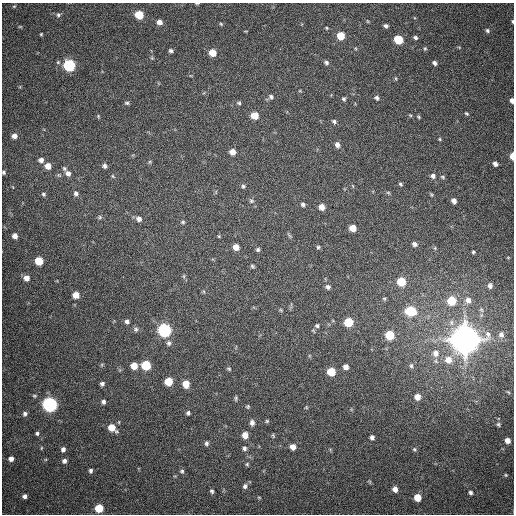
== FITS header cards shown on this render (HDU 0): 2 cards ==
NAXIS1  =                  512
NAXIS2  =                  512

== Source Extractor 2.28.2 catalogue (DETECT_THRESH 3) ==
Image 512 x 512 px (HDU 0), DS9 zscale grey, 1 PNG px = 1 image px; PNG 516 x 516 px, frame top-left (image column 1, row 512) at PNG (2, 3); no overlay
Background 393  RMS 10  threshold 30.2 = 3 sigma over >= 5 px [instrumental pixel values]
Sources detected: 145; all 145 listed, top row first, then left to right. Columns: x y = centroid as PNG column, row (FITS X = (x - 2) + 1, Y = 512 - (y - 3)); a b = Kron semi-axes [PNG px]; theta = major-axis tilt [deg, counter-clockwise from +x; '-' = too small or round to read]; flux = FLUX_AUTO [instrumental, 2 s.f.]
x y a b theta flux
197 3 6 2 0 6.9e+02
14 6 5 4 - 8.4e+02
58 15 7 6 - 1.6e+03
139 15 6 5 - 2.0e+04
367 21 6 3 -71 6.5e+02
512 21 3 2 - 7.6e+02
159 22 6 5 - 3.8e+03
221 24 5 4 - 7.3e+02
386 26 5 5 - 1.8e+03
20 27 6 4 0 7.1e+02
327 28 4 3 - 7.2e+02
487 30 5 4 - 1.3e+03
41 34 4 4 - 7.2e+02
341 36 6 5 - 1.5e+04
415 37 5 4 - 1.5e+03
398 39 6 5 - 2.6e+04
459 47 6 3 -19 5.6e+02
425 49 5 4 - 8.7e+02
171 51 4 3 - 1.4e+03
212 53 5 5 - 1.1e+04
152 58 5 4 - 6.7e+02
326 63 6 5 - 1.6e+03
434 63 5 4 - 1.9e+03
69 65 6 6 - 7.4e+04
271 97 6 6 - 1.6e+03
377 98 6 5 - 1.6e+03
344 99 5 5 - 1.1e+03
512 100 5 3 - 2.5e+03
127 103 6 4 -13 1.1e+03
239 103 6 5 - 1.1e+03
466 113 5 4 - 8.3e+02
254 115 6 5 - 1.1e+04
410 115 5 3 - 6.6e+02
98 116 5 4 - 7.5e+02
419 117 5 3 - 7.8e+02
334 122 6 5 - 1.5e+03
14 136 6 5 - 3.6e+03
440 139 5 3 - 6.7e+02
337 145 6 5 - 2.8e+03
232 152 6 5 - 5.1e+03
512 156 6 3 89 7.2e+03
41 160 6 6 - 2.9e+03
150 162 6 5 - 8.8e+02
495 164 5 4 - 2.4e+03
48 166 6 6 - 6.2e+03
105 166 6 6 - 1.9e+03
4 172 4 4 - 9.9e+02
68 173 9 7 -49 3.8e+03
113 176 6 4 -59 9.3e+02
433 176 6 6 - 2.1e+03
443 177 6 4 -28 9.3e+02
400 184 5 4 - 9.4e+02
243 186 5 5 - 1.2e+03
353 186 5 3 - 5.7e+02
76 193 8 6 -87 2.1e+03
388 193 6 4 -29 8.5e+02
43 194 6 5 - 1.3e+03
251 201 6 6 - 1.3e+03
454 201 5 4 - 3.1e+03
303 204 5 4 - 1.4e+03
322 207 5 5 - 5.5e+03
100 217 6 5 - 1.1e+03
139 219 6 6 - 2.8e+03
183 222 5 4 - 9.4e+02
353 228 6 5 - 7.4e+03
15 236 5 5 - 4.0e+03
219 236 4 3 - 6.9e+02
289 236 8 3 -55 9.7e+02
414 244 5 5 - 2.3e+03
236 247 5 5 - 6.0e+03
318 247 5 5 - 1.0e+03
435 248 5 5 - 8.0e+02
258 250 5 5 - 1.3e+03
473 252 3 3 - 8.3e+02
39 261 6 6 - 1.7e+04
252 266 5 3 - 1.0e+03
184 276 6 4 -90 9.6e+02
26 278 6 6 - 5.1e+03
401 282 6 6 - 2.2e+04
490 286 5 4 - 2.0e+03
328 287 6 6 - 2.0e+03
76 295 6 5 - 6.9e+03
384 299 6 5 - 1.0e+03
468 300 8 7 - 3.6e+03
451 301 6 6 - 2.1e+04
281 310 5 4 - 7.5e+02
410 311 7 6 - 3.5e+04
127 321 6 6 - 1.9e+03
348 322 6 6 - 2.6e+04
317 326 6 5 - 1.4e+03
136 329 7 7 - 1.7e+03
164 330 7 6 - 1.2e+05
501 334 7 6 - 2.2e+03
390 335 6 6 - 2.4e+04
465 339 9 9 - 2.1e+06
169 343 8 7 - 2.0e+03
435 353 10 9 - 5.6e+03
448 360 9 8 - 7.7e+03
146 365 6 6 - 3.1e+04
134 366 6 5 - 8.9e+03
411 366 7 5 -88 1.5e+03
346 367 5 5 - 3.7e+03
229 369 6 4 -16 9.9e+02
331 372 6 5 - 1.7e+04
169 381 6 6 - 1.6e+04
102 384 5 5 - 2.0e+03
186 384 6 5 - 1.0e+04
34 396 5 4 - 8.3e+02
417 397 6 6 - 5.5e+03
236 398 7 4 78 1.0e+03
103 402 5 5 - 1.8e+03
50 404 6 6 - 2.0e+05
248 406 5 5 - 8.7e+02
306 407 5 4 - 6.3e+02
188 413 4 4 - 1.3e+03
25 414 6 5 - 1.7e+03
267 421 5 4 - 8.1e+02
252 422 6 5 - 2.5e+03
498 424 6 4 -63 1.0e+03
112 428 8 6 -41 1.0e+04
37 433 5 4 - 1.2e+03
245 435 5 5 - 6.1e+03
273 435 4 3 - 7.9e+02
372 437 4 4 - 2.0e+03
507 440 5 4 - 3.9e+03
206 443 6 5 - 1.5e+03
293 447 5 5 - 4.9e+03
41 448 5 3 - 5.8e+02
244 448 5 5 - 1.6e+03
63 449 6 5 - 2.2e+03
414 449 5 5 - 1.0e+03
11 459 5 5 - 3.2e+03
64 461 5 5 - 2.2e+03
247 464 5 5 - 8.8e+02
91 471 5 5 - 1.5e+03
182 471 6 5 - 1.3e+03
506 475 4 4 - 7.3e+02
245 486 7 5 88 2.0e+03
395 489 6 5 - 4.2e+03
212 491 5 4 - 1.3e+03
470 493 5 4 - 1.6e+03
25 496 5 5 - 2.4e+03
259 497 5 3 - 6.7e+02
417 497 6 5 - 1.1e+04
99 508 6 5 - 1.8e+04
At the frame edge (FLAGS 8, measured only in part): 5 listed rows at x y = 197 3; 512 21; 512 100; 512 156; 4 172